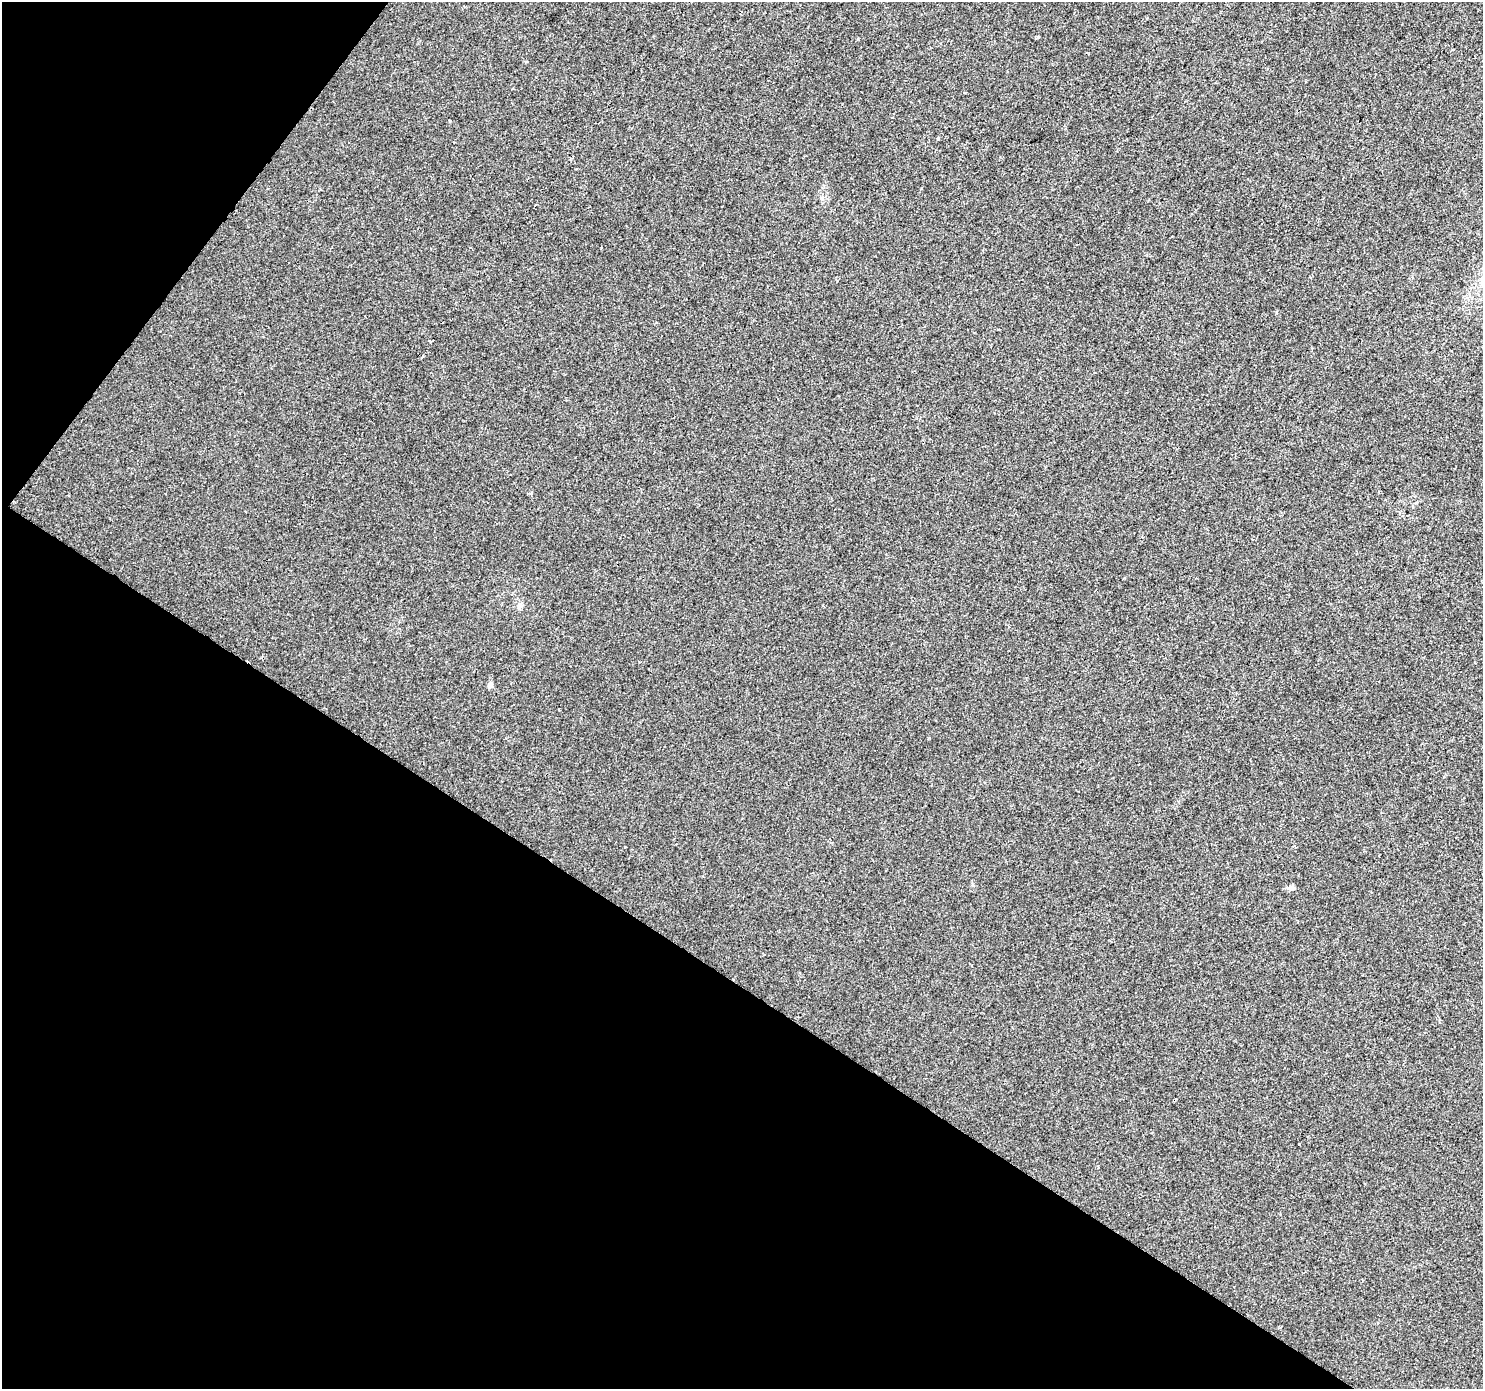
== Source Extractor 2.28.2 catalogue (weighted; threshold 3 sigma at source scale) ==
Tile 9 of 4 x 4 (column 1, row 3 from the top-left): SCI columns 1-1481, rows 1572-2958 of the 5930 x 5985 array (HDU 1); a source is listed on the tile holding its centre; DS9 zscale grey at full resolution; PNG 1485 x 1391 px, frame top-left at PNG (2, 2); no overlay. Shown black and unused: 34% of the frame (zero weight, under 2 of 3 exposures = <1% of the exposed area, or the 3 px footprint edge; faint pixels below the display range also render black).
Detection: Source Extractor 2.28.2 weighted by HDU 2 'WHT'; one run over the whole footprint, this tile lists its part. Background 0.00612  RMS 0.0046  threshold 0.0208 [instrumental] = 3 sigma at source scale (4.5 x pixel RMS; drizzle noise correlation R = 1.50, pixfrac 1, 0.0396/0.0396 arcsec/px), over >= 5 px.
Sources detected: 7; all 7 listed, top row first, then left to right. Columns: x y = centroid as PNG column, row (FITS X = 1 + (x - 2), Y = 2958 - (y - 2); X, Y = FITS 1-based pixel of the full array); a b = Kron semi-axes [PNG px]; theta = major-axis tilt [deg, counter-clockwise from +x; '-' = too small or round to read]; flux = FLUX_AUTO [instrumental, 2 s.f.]
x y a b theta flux
938 139 3 3 - 0.77
422 357 4 2 - 0.45
520 605 7 6 - 1.9
490 685 5 4 - 3.1
1293 846 3 3 - 0.36
1291 888 9 7 6 1.4
1299 1144 3 3 - 0.71